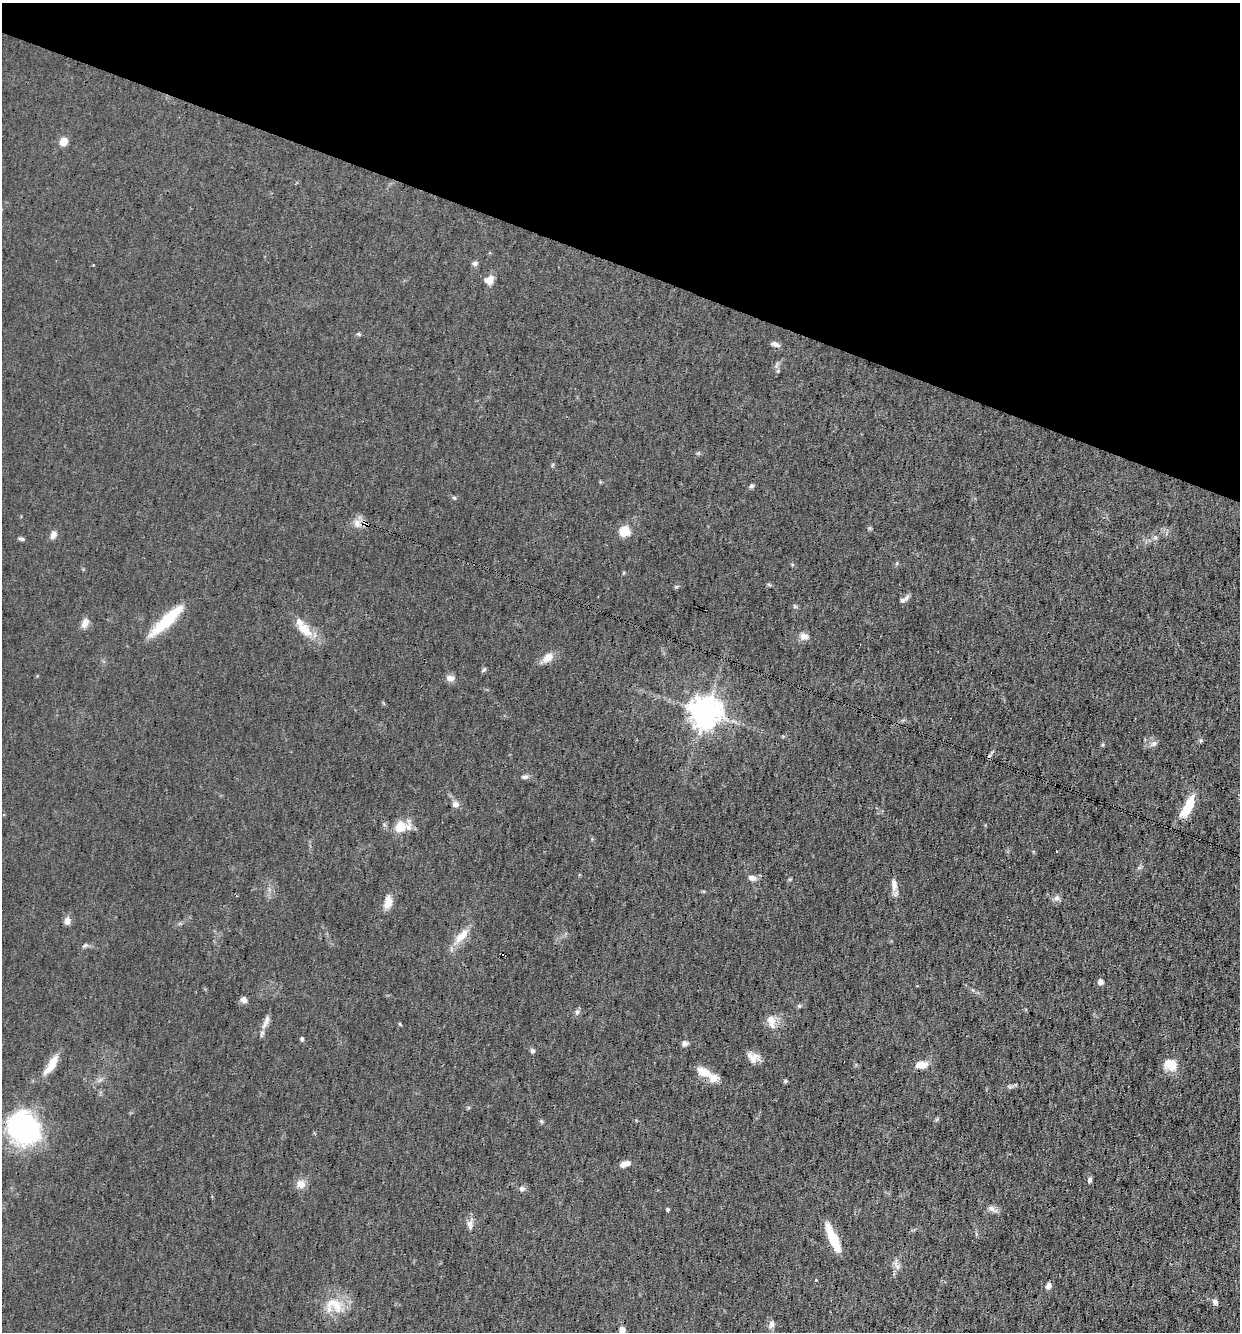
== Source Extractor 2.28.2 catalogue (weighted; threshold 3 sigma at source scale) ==
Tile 2 of 4 x 4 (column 2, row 1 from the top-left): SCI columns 1366-2603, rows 3993-5322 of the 5334 x 5322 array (HDU 1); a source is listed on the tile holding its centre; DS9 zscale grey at full resolution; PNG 1242 x 1334 px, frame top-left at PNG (2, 3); no overlay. Shown black and unused: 20% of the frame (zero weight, under 3 of 4 exposures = <1% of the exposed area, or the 3 px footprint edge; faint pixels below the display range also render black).
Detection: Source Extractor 2.28.2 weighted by HDU 2 'WHT'; one run over the whole footprint, this tile lists its part. Background 0.0548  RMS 0.0052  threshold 0.0234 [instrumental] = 3 sigma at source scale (4.5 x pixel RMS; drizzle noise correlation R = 1.50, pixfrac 1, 0.05/0.05 arcsec/px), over >= 5 px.
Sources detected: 66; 3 cosmic-ray / hot-pixel residue — not listed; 2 inside a brighter listed object's ellipse — not listed separately; the other 61 listed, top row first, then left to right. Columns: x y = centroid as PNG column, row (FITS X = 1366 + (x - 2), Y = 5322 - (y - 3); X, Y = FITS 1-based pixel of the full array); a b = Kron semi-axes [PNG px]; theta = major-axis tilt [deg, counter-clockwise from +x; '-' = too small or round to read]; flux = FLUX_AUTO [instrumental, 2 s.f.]
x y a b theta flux
63 142 9 8 - 4.2
475 263 7 6 - 1.3
489 280 10 9 - 4.1
775 344 11 6 -16 1.7
751 486 6 5 - 0.91
454 498 6 4 -3 0.65
357 524 12 8 -67 3.4
625 531 8 8 - 10
53 535 10 7 67 2.4
22 539 9 3 -12 0.81
902 600 8 6 1 1.3
167 620 47 10 44 19
84 625 12 8 43 2.7
305 630 24 13 -41 8.9
804 636 12 8 -17 2.9
548 657 14 10 44 4.5
484 670 8 3 45 0.62
450 678 11 8 -3 2.4
706 712 9 9 - 740
1201 741 6 4 28 0.78
1154 743 7 6 - 1.6
525 777 11 4 0 1.3
455 804 7 6 - 2.4
1188 807 27 9 60 13
400 827 15 13 56 7.8
752 878 10 7 -9 2.4
894 885 17 7 -89 3.1
1057 898 8 6 1 1.6
388 902 17 9 77 4.4
67 921 8 7 - 2.9
461 936 25 10 43 7
1100 982 6 6 - 2
244 1000 8 7 - 2.1
799 1006 6 4 72 0.64
577 1012 6 6 - 1.1
771 1020 12 10 -51 4.5
266 1021 22 6 71 3.1
302 1039 5 5 - 0.86
685 1043 7 7 - 1.6
532 1051 6 5 - 1.1
753 1058 14 13 - 4
52 1064 24 8 58 8.3
921 1065 16 8 3 4.7
1171 1065 16 14 -29 7
703 1072 12 8 -23 7.5
785 1081 6 4 73 0.56
541 1121 6 4 -46 0.68
24 1128 34 28 -47 70
625 1164 12 6 17 3.1
1090 1180 6 5 - 1.1
301 1184 11 10 - 3.7
522 1188 7 6 - 1.6
991 1208 9 7 -45 2
667 1209 3 3 - 0.83
470 1224 12 7 -76 2.5
833 1238 29 8 -66 14
1048 1286 7 6 - 2
1215 1302 7 7 - 1.7
334 1304 29 14 -32 11
771 1324 10 6 67 1.7
622 1330 7 5 -88 2.7
Isophote crosses this tile's border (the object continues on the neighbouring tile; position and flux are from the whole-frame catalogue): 1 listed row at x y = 622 1330